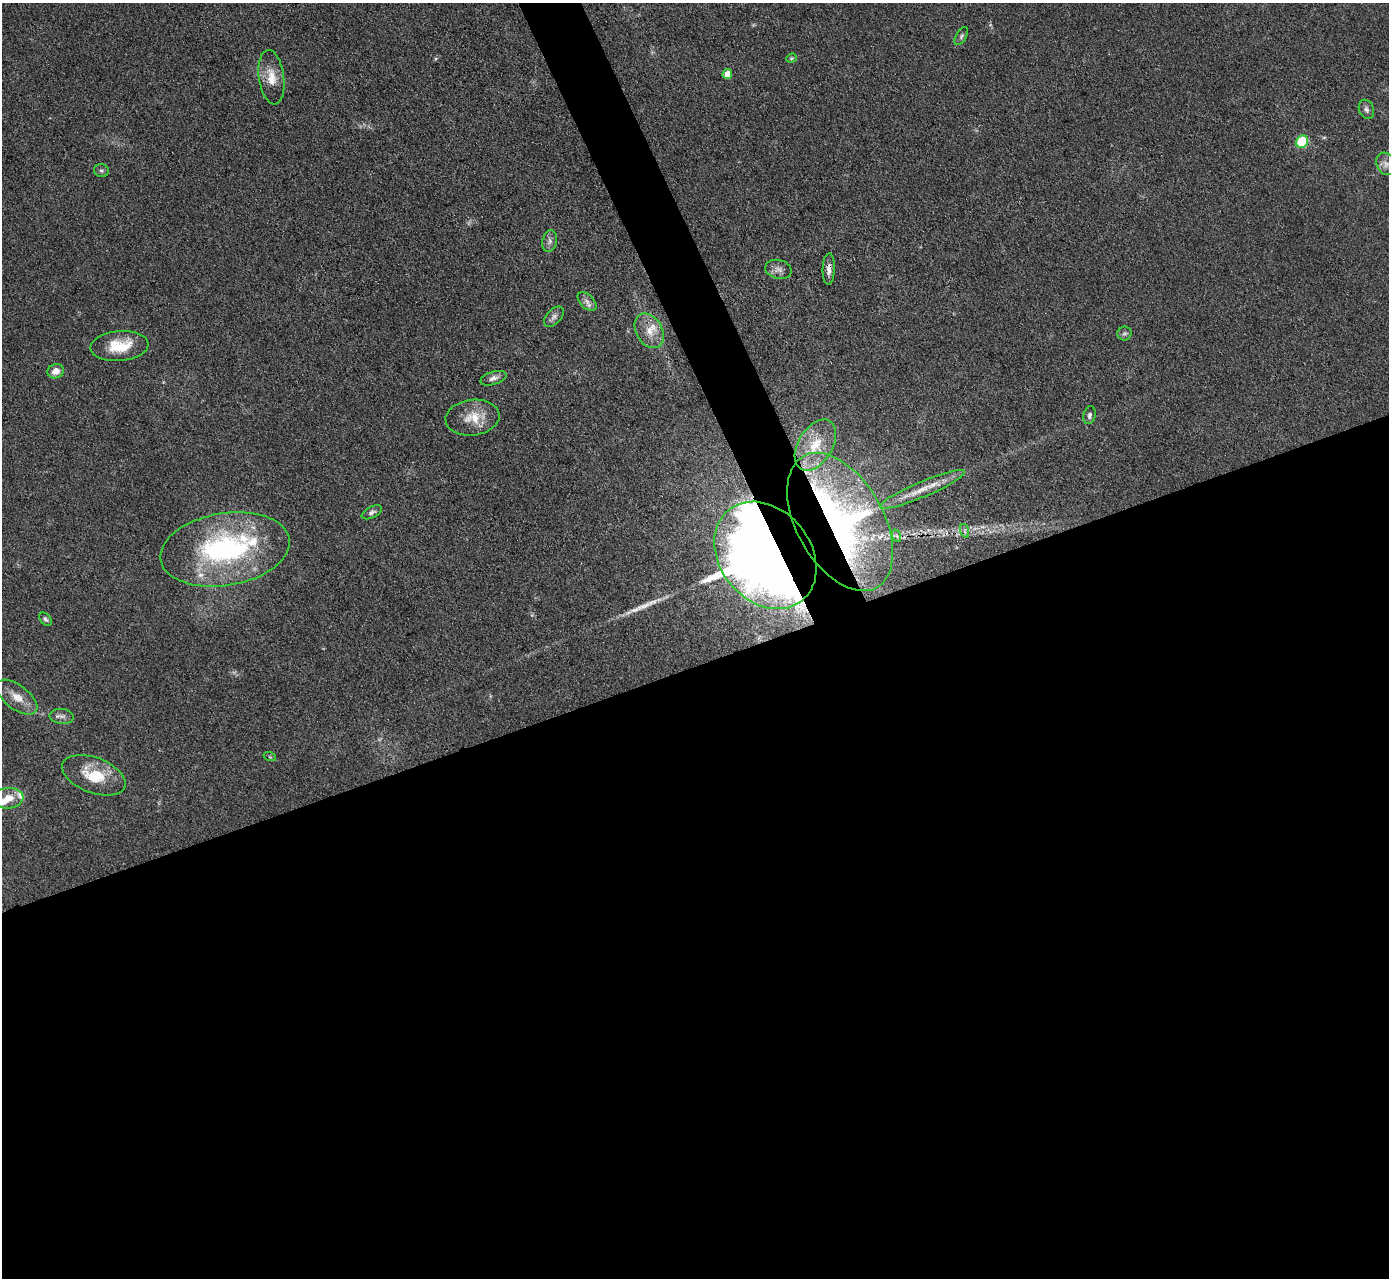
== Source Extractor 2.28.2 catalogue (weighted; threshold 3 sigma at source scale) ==
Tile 15 of 4 x 4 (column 3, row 4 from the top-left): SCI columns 2775-4161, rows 283-1558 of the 5549 x 5534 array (HDU 1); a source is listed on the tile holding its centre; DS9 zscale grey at full resolution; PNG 1391 x 1280 px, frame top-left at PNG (2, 3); each listed source drawn as its Kron ellipse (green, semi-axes under 4 px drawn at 4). Shown black and unused: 50% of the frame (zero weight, under 3 of 4 exposures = <1% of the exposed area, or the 3 px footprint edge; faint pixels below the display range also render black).
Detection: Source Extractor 2.28.2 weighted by HDU 2 'WHT'; one run over the whole footprint, this tile lists its part. Background 0.0889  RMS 0.0061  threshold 0.0275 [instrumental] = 3 sigma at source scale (4.5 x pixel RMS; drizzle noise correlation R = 1.50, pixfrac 1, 0.05/0.05 arcsec/px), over >= 5 px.
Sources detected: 42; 2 too faint to see at this stretch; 1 long thin detection or spike segment (spike, bleed or trail) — neither listed nor drawn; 5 inside a brighter listed object's ellipse — not listed separately; the other 34 listed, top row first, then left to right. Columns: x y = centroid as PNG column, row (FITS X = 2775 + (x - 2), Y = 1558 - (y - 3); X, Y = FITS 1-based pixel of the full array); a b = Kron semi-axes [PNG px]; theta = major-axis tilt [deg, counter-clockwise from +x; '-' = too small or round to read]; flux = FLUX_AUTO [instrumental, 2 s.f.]
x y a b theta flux
961 36 10 5 58 1.7
791 58 5 4 - 0.72
727 74 5 5 - 8.8
271 77 27 12 -82 11
1366 109 10 7 -67 2.2
1302 142 6 5 - 43
1386 164 11 9 -62 4.2
101 171 7 6 - 1.4
550 241 11 7 79 2.6
778 269 13 9 -14 3.7
829 269 16 6 88 3.9
587 301 11 6 -44 2.8
554 317 12 7 48 2.8
649 331 18 13 -60 9.5
1124 334 7 7 - 1.4
119 346 29 15 5 18
56 371 8 7 - 5.3
493 378 13 6 17 2.7
1089 415 9 6 78 2
472 418 27 18 7 14
815 445 28 17 59 18
922 489 46 7 23 12
372 512 11 5 26 1.8
840 522 75 43 -61 230
965 531 7 4 -72 1.3
897 536 6 4 -71 1.2
225 549 65 36 9 120
765 555 58 45 -51 1500
45 619 8 5 -48 1.4
17 697 24 12 -37 8.9
62 716 12 7 -5 2.9
270 757 6 4 -18 0.89
94 775 33 17 -21 21
8 798 15 10 5 7.6
Overlapping masked pixels (flux is a lower limit): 3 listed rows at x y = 829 269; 840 522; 765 555
Isophote crosses this tile's border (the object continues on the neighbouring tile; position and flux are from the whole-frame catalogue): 1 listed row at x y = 1386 164